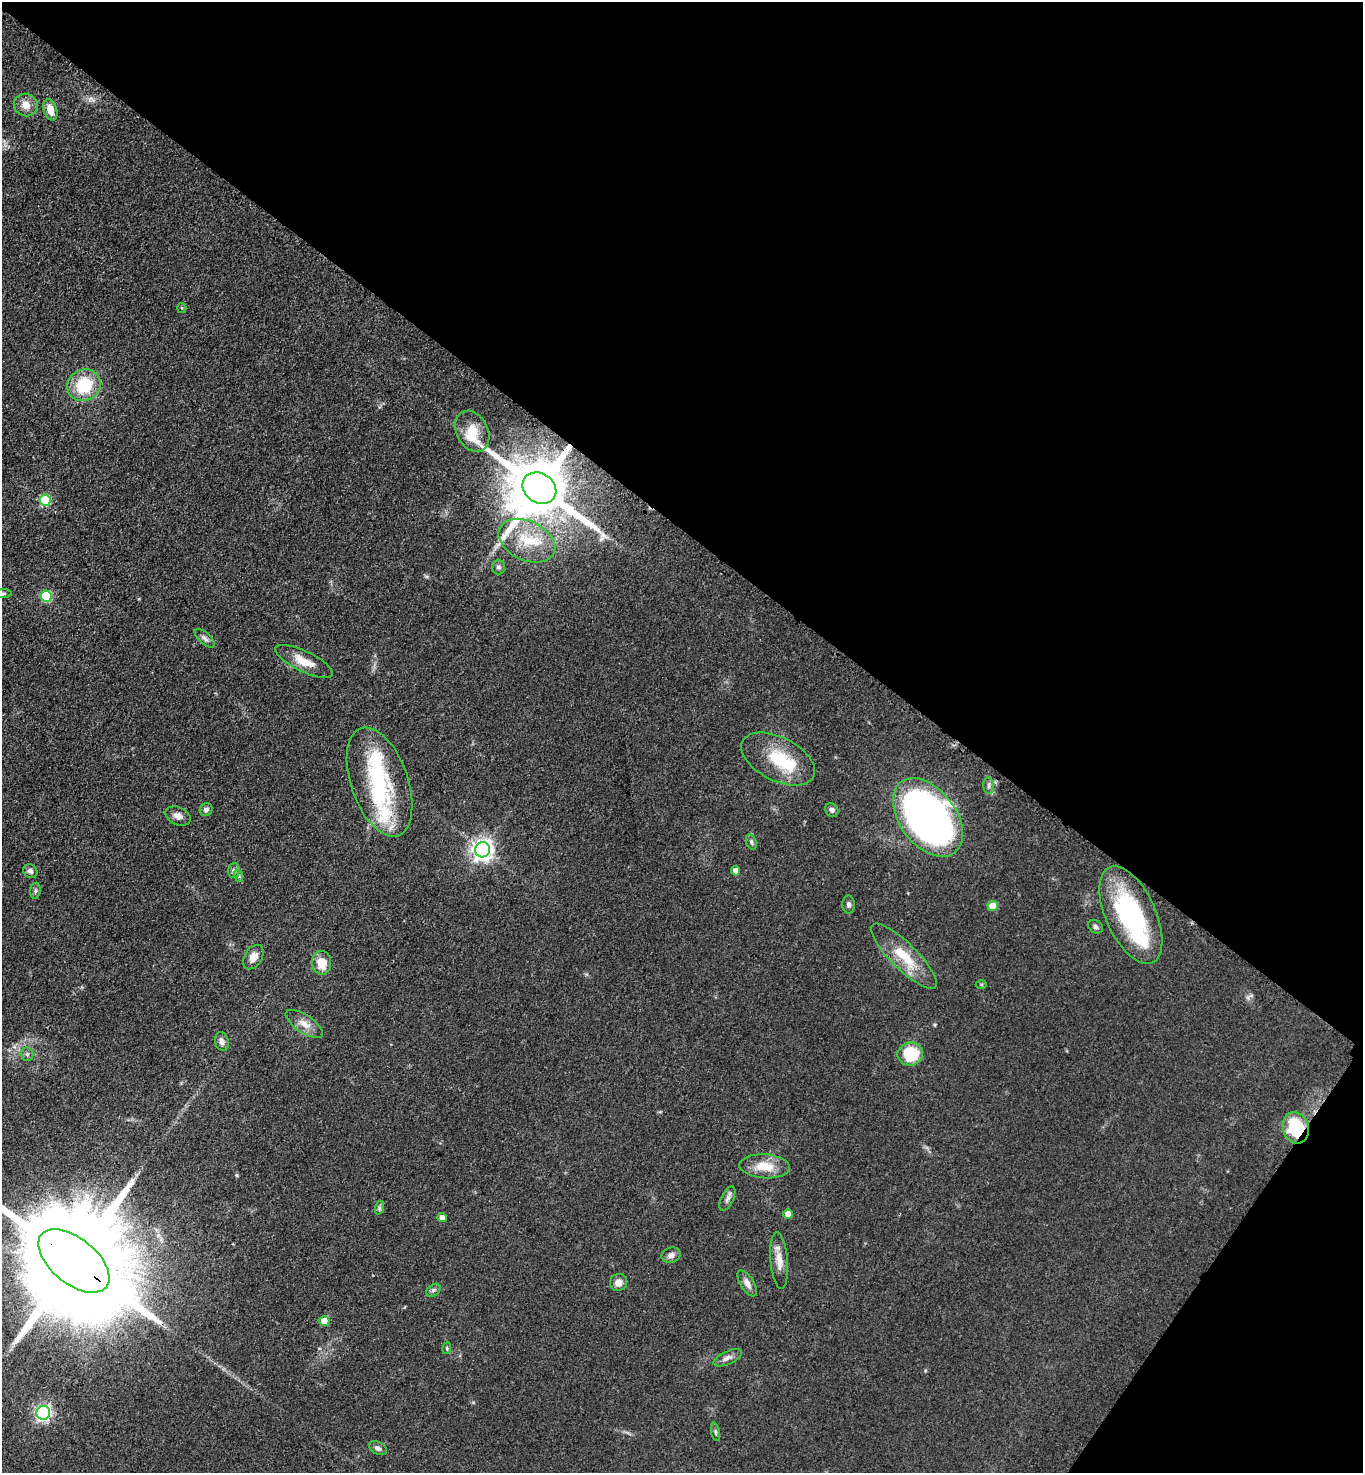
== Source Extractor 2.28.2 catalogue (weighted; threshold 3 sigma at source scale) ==
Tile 8 of 4 x 4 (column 4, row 2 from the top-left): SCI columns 4403-5763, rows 2971-4441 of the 5943 x 5939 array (HDU 1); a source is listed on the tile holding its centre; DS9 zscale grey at full resolution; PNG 1365 x 1475 px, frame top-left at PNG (2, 2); each listed source drawn as its Kron ellipse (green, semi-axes under 4 px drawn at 4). Shown black and unused: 39% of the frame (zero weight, under 3 of 4 exposures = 3% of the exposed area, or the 3 px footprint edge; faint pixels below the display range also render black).
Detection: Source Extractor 2.28.2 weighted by HDU 2 'WHT'; one run over the whole footprint, this tile lists its part. Background 0.0414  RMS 0.0059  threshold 0.0268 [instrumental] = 3 sigma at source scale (4.5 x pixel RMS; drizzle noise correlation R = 1.50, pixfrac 1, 0.05/0.05 arcsec/px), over >= 5 px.
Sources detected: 63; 3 inside a brighter object's white glare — neither listed nor drawn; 3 inside a brighter listed object's ellipse — not listed separately; the other 57 listed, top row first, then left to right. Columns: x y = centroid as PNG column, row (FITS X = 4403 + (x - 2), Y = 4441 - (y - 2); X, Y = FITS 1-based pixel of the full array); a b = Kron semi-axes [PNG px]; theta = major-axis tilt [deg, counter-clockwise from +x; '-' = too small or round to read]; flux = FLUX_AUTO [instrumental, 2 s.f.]
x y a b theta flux
26 105 12 11 - 5.8
50 110 11 7 -73 6.6
182 308 5 4 - 0.72
84 385 17 15 32 25
472 431 22 15 -63 13
539 488 18 14 -34 5500
45 500 5 5 - 37
527 541 30 19 -26 23
498 567 7 6 - 1.7
3 594 8 4 1 1.1
46 596 5 5 - 36
205 638 12 5 -41 1.9
304 661 31 10 -26 11
778 759 40 21 -27 28
379 782 57 28 -71 62
989 786 8 5 -86 1.7
206 809 7 6 - 2.3
832 810 7 6 - 1.7
178 816 13 9 -24 3.9
928 817 44 28 -53 400
751 842 8 5 -71 1.3
483 850 8 7 - 390
30 871 7 6 - 2.1
234 871 7 6 - 1.6
736 871 5 4 - 3.4
239 876 6 4 -71 0.87
35 891 8 5 84 1.3
849 905 9 6 -88 1.8
993 906 5 5 - 12
1131 915 52 25 -65 82
1096 927 8 6 -37 1.8
904 956 44 13 -45 20
253 957 13 9 58 5.1
322 963 12 9 -84 10
981 984 5 3 - 0.67
304 1024 21 9 -33 5.8
222 1041 10 7 -74 2.9
27 1054 7 6 - 1.5
910 1054 13 11 9 24
1296 1128 16 13 -70 38
765 1166 25 12 -4 13
727 1199 13 6 64 2.4
379 1208 7 4 72 1.1
788 1214 5 5 - 7.2
442 1217 4 4 - 4.7
671 1255 9 7 17 2.7
74 1261 42 23 -39 27000
779 1261 28 8 -85 6.9
618 1283 9 8 - 4.3
747 1283 15 6 -59 3.7
433 1290 8 5 40 1.6
324 1321 5 5 - 9.1
447 1348 6 4 73 0.82
728 1358 15 6 25 3.3
43 1413 7 6 - 170
715 1432 9 3 -79 1
378 1448 9 6 -28 2.1
Overlapping masked pixels (flux is a lower limit): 4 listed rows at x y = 539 488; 1131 915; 1296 1128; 74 1261
Isophote crosses this tile's border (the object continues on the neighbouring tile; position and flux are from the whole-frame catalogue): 1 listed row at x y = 74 1261